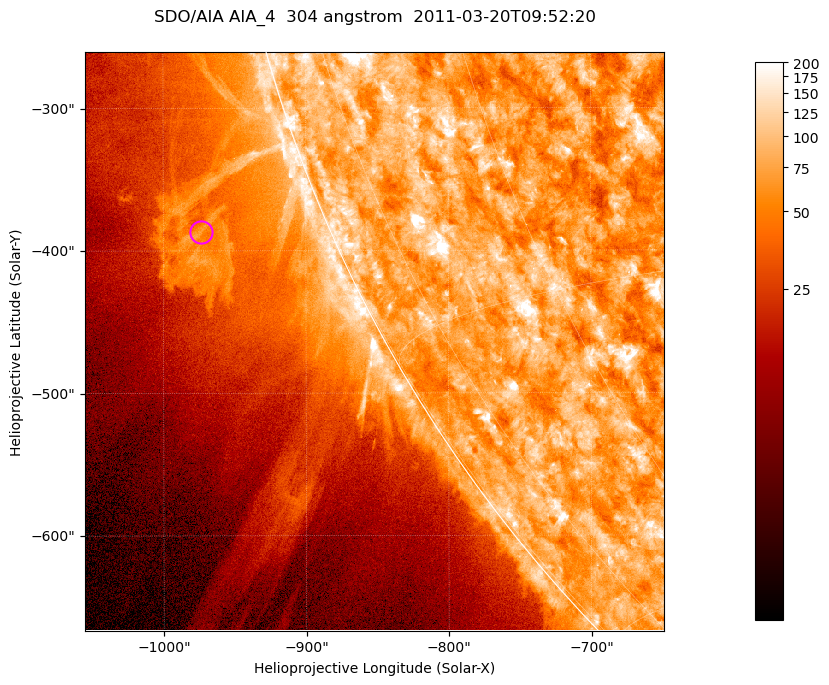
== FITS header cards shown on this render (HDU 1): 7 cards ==
TELESCOP= 'SDO/AIA '           / For AIA: SDO/AIA
INSTRUME= 'AIA_4   '           / For AIA: AIA_ATA1, AIA_ATA2, AIA_ATA3 or AIA_AT
WAVELNTH=                  304 / [angstrom] Wavelength
WAVEUNIT= 'angstrom'           / Wavelength unit: angstrom
DATE-OBS= '2011-03-20T09:52:20.132' / [ISO] Date when observation started; ISO 8
CTYPE1  = 'HPLN-TAN'           / CTYPE1; Typically HPLN
CTYPE2  = 'HPLT-TAN'           / CTYPE2; Typically HPLT

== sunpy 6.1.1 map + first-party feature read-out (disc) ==
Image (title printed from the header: SDO/AIA AIA_4  304 angstrom  2011-03-20T09:52:20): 677 x 677 px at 0.6 arcsec/px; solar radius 964 arcsec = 1606 px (partial field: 2.6% of the solar disc is inside the frame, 46% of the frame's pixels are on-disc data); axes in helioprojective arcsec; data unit not stated in the header (colour bar unlabelled)
Orientation: roll -0.132 deg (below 1 deg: not rotated)
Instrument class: DISC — disc imager (sunpy class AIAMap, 304 A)
Bright regions (active regions / flare kernels): reference = the on-disc median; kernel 5 px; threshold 5 sigma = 124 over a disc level ~73.8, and >= 1.15x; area >= 458 px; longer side >= 8 px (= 4.8 arcsec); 0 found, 0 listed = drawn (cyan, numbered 1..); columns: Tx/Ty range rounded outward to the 2 arcsec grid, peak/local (2 s.f.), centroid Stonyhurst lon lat
Off-limb structures (1.02-1.3 R_sun): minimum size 229 px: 9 found; the strongest spans PA ~110..115 deg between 1.02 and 1.13 R_sun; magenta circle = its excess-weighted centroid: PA ~110 deg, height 1.09 R_sun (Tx ~-974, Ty ~-388 arcsec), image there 2.7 x the reference